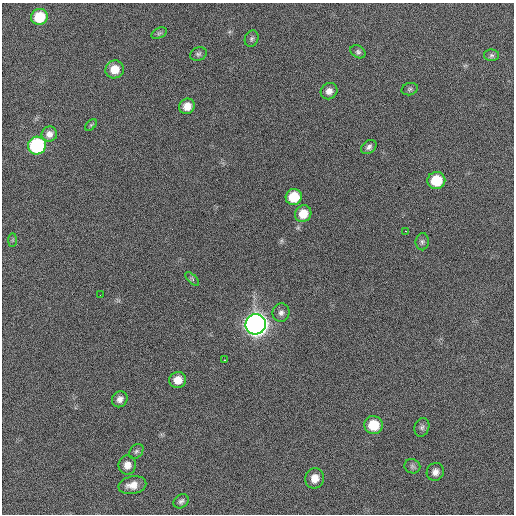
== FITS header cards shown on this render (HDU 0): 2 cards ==
NAXIS1  =                  512 / Axis length
NAXIS2  =                  512 / Axis length

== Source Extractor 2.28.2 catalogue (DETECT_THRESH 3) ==
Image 512 x 512 px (HDU 0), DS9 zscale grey, 1 PNG px = 1 image px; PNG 516 x 516 px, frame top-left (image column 1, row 512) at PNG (2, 3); each listed source drawn as its Kron ellipse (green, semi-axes under 4 px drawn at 4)
Background 795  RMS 4.2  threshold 12.6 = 3 sigma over >= 5 px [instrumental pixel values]
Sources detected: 36; all 36 listed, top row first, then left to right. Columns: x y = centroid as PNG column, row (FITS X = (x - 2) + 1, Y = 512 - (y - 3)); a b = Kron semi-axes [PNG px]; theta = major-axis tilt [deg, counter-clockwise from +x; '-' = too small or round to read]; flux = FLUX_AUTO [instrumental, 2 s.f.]
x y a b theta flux
39 17 8 8 - 8200
159 33 8 5 25 580
252 39 8 6 65 740
358 52 8 6 -29 630
198 54 8 6 22 640
492 55 7 5 -1 590
115 69 9 9 - 4400
410 89 8 6 16 590
329 91 8 8 - 1600
187 106 8 7 - 2700
91 125 7 4 45 450
49 134 8 7 - 1500
37 146 9 9 - 31000
369 147 8 6 39 970
436 180 9 8 - 9200
294 197 8 8 - 7200
303 214 8 8 - 3800
406 231 3 2 - 880
13 240 7 4 89 510
422 242 8 6 83 710
192 279 8 3 -45 410
100 295 2 2 - 140
281 313 9 8 - 1100
256 324 10 10 - 340000
225 360 3 2 - 380
178 380 8 8 - 3200
120 399 8 7 - 1500
373 425 9 9 - 7800
422 427 9 7 71 880
136 451 8 6 49 690
127 465 9 9 - 2400
412 466 8 7 - 810
435 472 9 8 - 1600
315 478 10 9 - 3200
132 485 14 8 12 3100
181 501 8 6 38 820